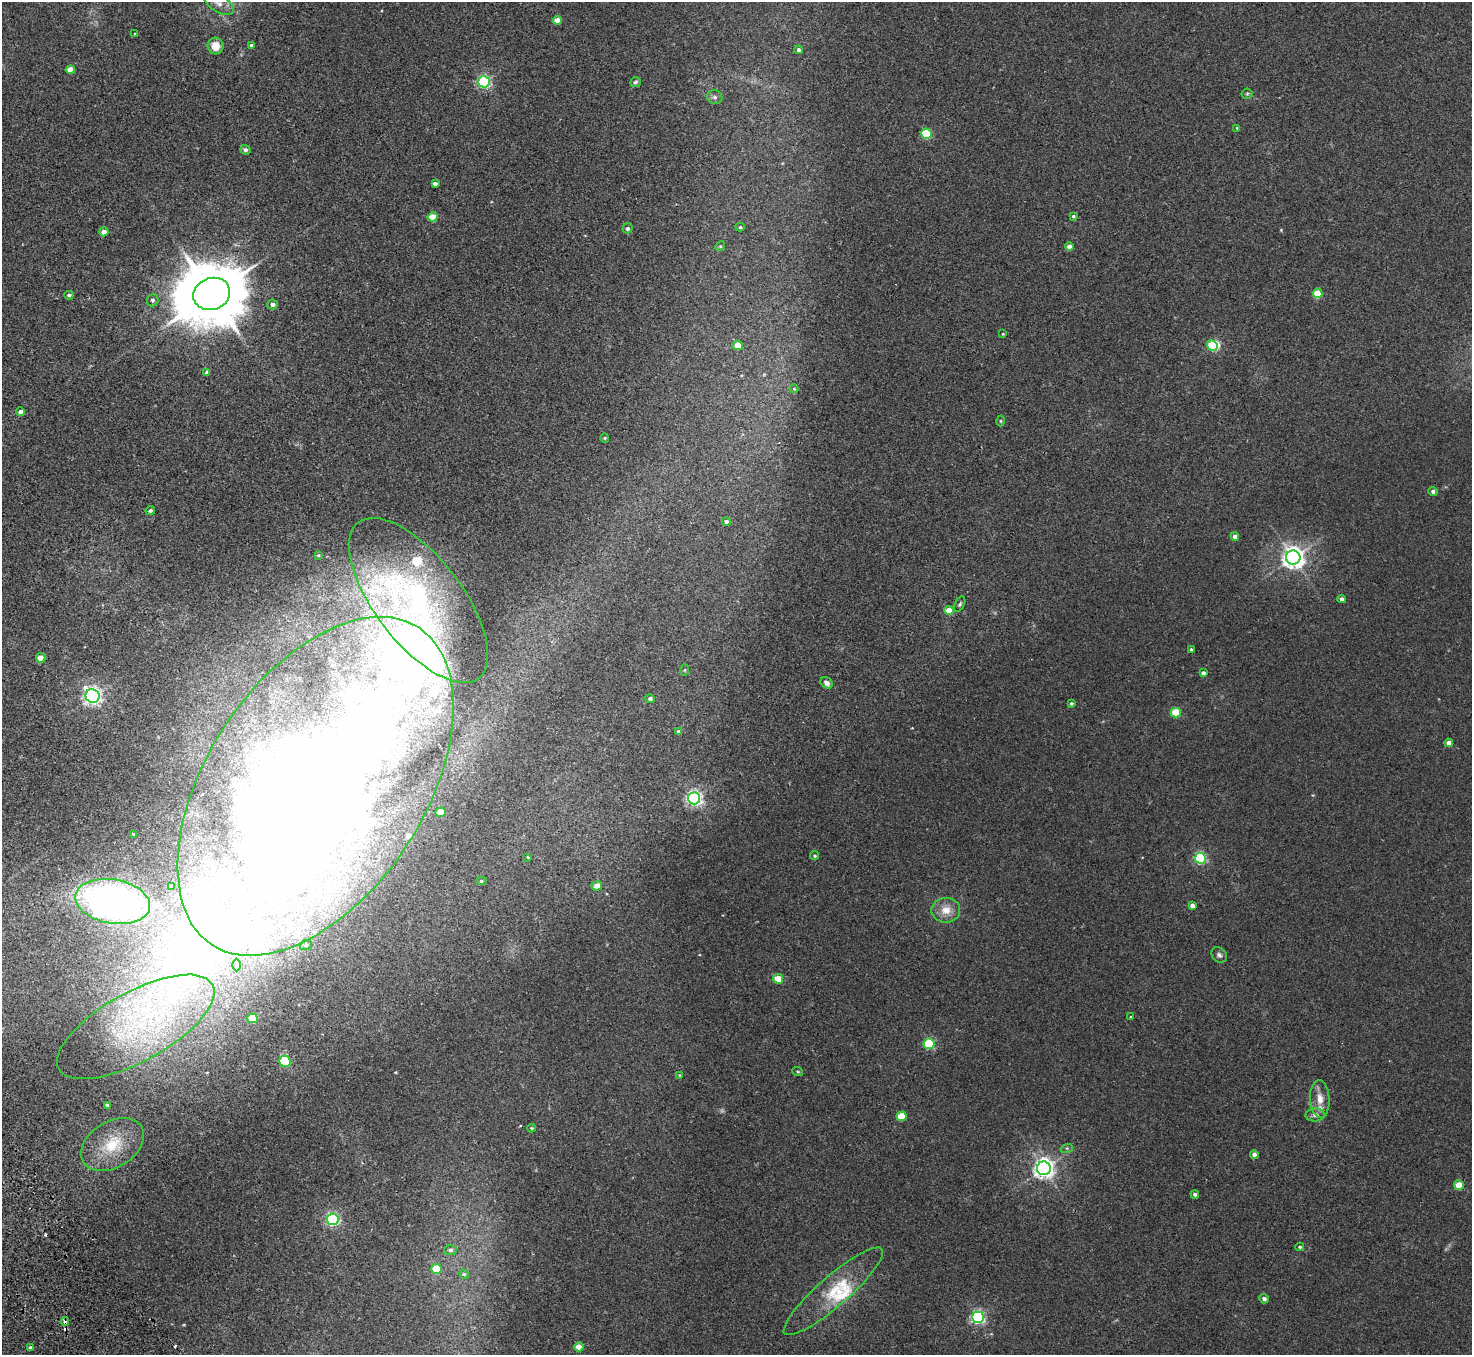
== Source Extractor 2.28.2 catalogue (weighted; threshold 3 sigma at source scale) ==
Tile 7 of 4 x 4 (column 3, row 2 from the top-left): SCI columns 2990-4459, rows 2906-4258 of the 5982 x 5946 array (HDU 1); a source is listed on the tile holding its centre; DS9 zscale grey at full resolution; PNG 1474 x 1357 px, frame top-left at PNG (2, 2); each listed source drawn as its Kron ellipse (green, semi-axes under 4 px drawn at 4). Shown black and unused: <1% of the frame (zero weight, under 2 of 3 exposures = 3% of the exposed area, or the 3 px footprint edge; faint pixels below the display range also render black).
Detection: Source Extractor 2.28.2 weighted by HDU 2 'WHT'; one run over the whole footprint, this tile lists its part. Background 0.0178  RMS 0.0058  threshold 0.0263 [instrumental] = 3 sigma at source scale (4.5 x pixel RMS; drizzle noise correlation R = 1.50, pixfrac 1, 0.05/0.05 arcsec/px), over >= 5 px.
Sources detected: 132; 1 too faint to see at this stretch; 15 inside a brighter object's white glare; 3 cosmic-ray / hot-pixel residue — neither listed nor drawn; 11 inside a brighter listed object's ellipse — not listed separately; the other 102 listed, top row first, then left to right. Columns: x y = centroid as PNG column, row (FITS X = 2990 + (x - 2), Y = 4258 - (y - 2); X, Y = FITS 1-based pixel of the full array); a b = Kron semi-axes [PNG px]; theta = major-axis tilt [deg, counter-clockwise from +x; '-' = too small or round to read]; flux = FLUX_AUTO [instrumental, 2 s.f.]
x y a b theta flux
218 3 17 8 -34 5.2
557 20 4 4 - 6
135 34 4 4 - 0.54
251 45 4 4 - 0.84
215 46 8 8 - 7
799 50 4 4 - 1
70 70 4 4 - 7.2
484 82 6 5 - 95
635 82 5 4 - 1
1247 94 5 5 - 0.82
715 97 8 6 -16 1.5
1237 128 3 3 - 0.59
927 134 5 5 - 39
245 150 5 4 - 1.6
435 184 4 4 - 1.8
1073 216 4 3 - 0.87
433 217 5 4 - 11
740 227 4 4 - 0.72
628 228 5 5 - 1.2
104 232 5 4 - 3.2
720 246 5 4 - 0.71
1069 247 4 4 - 3.8
1318 293 5 5 - 13
212 294 19 16 21 4900
69 295 4 3 - 1.1
153 300 6 6 - 1.3
273 304 5 5 - 2.3
1003 334 4 3 - 0.44
738 345 5 4 - 8
1212 345 6 4 -48 26
206 372 4 3 - 2.2
794 389 4 3 - 1.2
20 412 5 4 - 1.8
1001 421 5 3 - 0.52
605 438 4 4 - 0.68
1433 491 5 4 - 1.7
150 510 5 4 - 1.3
726 521 4 4 - 1.6
1235 536 4 4 - 2.9
318 555 3 2 - 0.45
1293 557 7 7 - 400
1341 599 4 3 - 1.8
419 600 98 43 -52 120
960 604 8 4 64 1
949 610 5 4 - 8.9
1191 649 3 3 - 0.61
41 658 5 4 - 5.9
685 670 5 3 - 0.54
1203 673 4 4 - 1.7
827 683 6 5 - 2.2
93 696 7 6 - 220
650 699 5 4 - 1.4
1071 703 4 4 - 0.95
1176 712 5 5 - 20
679 732 4 4 - 1.8
1449 743 4 4 - 3.6
315 786 189 109 57 1300
694 798 6 6 - 170
441 812 5 4 - 10
134 834 3 3 - 0.62
815 856 4 4 - 0.74
528 857 4 3 - 0.49
1200 858 5 5 - 61
481 881 5 4 - 0.67
171 886 4 3 - 1.3
597 886 5 5 - 5
113 901 38 22 -10 180
1192 906 4 4 - 2.5
946 910 14 12 0 7
306 945 6 5 - 0.91
1219 955 9 6 -48 1.7
237 965 6 4 89 1
778 979 5 4 - 12
1131 1017 3 3 - 0.52
252 1018 5 5 - 13
136 1027 88 34 29 100
929 1044 5 5 - 48
285 1061 5 5 - 35
798 1072 5 3 - 0.59
680 1075 4 4 - 0.43
1320 1099 19 9 -87 6.3
108 1105 3 3 - 1.2
1315 1115 9 6 4 2.1
902 1116 5 5 - 16
531 1128 4 4 - 0.68
112 1144 34 23 31 24
1067 1148 6 4 17 0.87
1254 1154 4 4 - 2
1044 1168 7 7 - 320
1459 1185 5 5 - 12
1195 1194 4 4 - 1.4
333 1219 6 6 - 100
1300 1247 4 3 - 0.72
450 1250 6 5 - 1.4
436 1269 5 5 - 17
464 1274 5 4 - 0.8
833 1291 64 15 41 24
1264 1299 5 4 - 1.8
978 1317 6 5 - 110
65 1322 4 3 - 3.7
579 1347 4 4 - 7.1
30 1348 4 4 - 0.98
Overlapping masked pixels (flux is a lower limit): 2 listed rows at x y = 315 786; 65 1322
Isophote crosses this tile's border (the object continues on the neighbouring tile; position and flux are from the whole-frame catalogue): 1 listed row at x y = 218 3